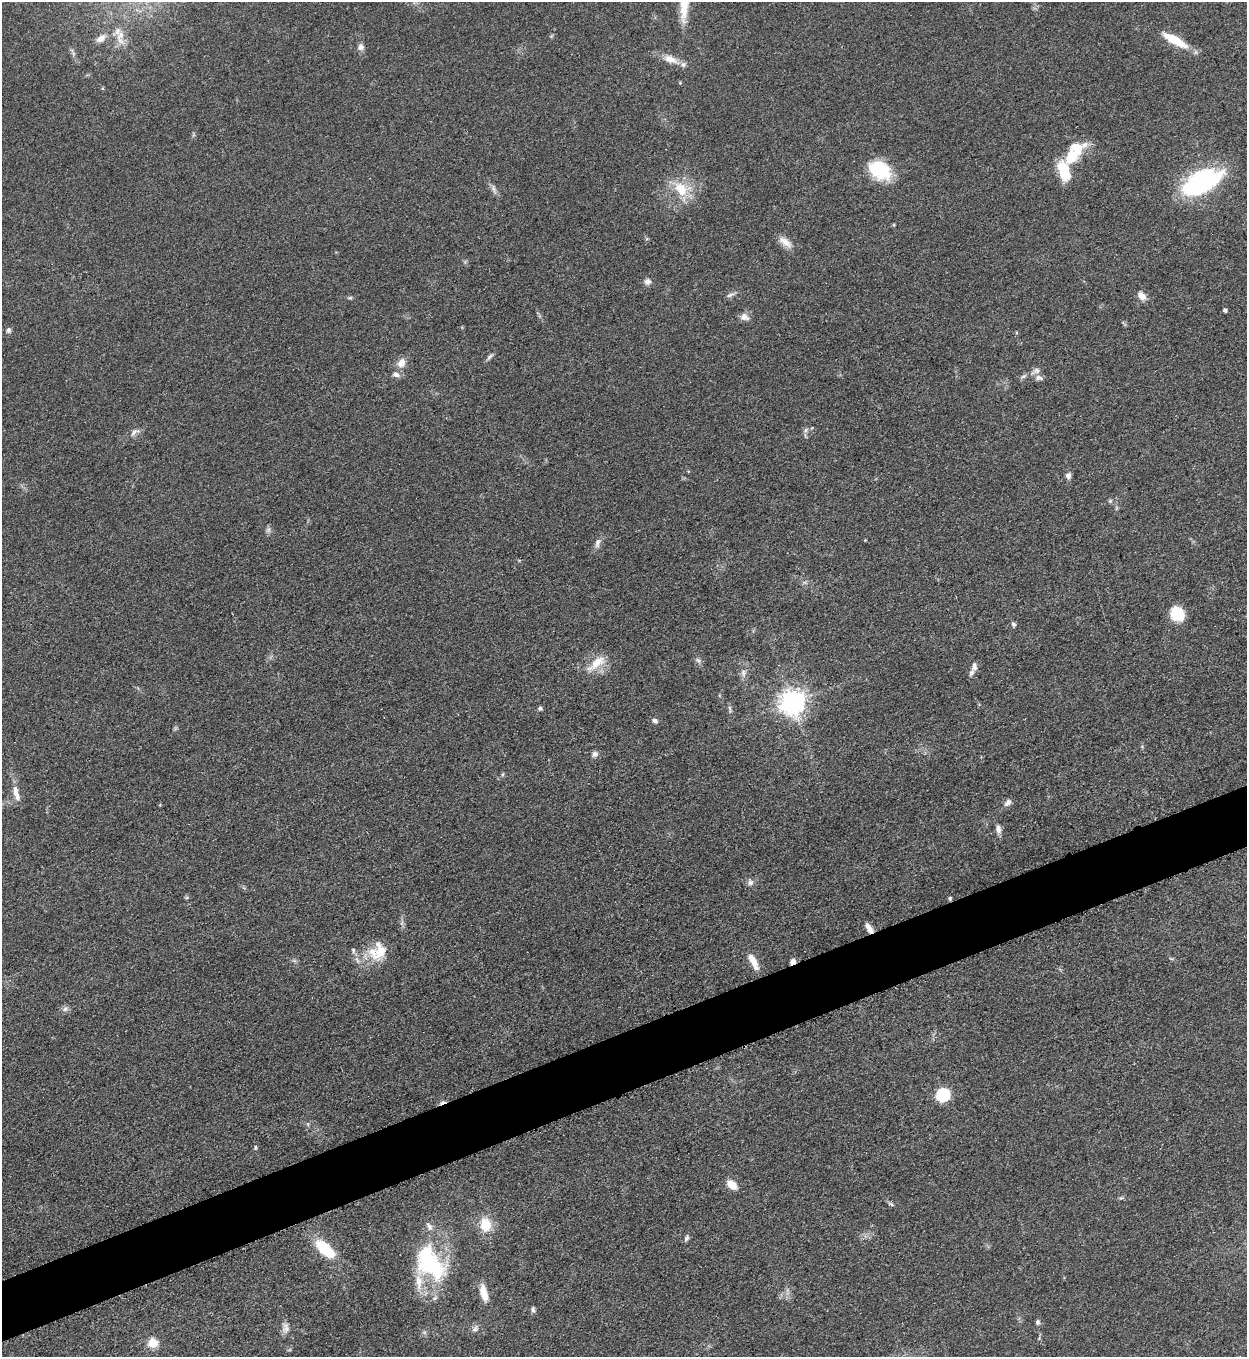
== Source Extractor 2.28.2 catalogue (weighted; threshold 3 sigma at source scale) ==
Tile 7 of 4 x 4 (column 3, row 2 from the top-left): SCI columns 2779-4023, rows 2722-4076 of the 5427 x 5438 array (HDU 1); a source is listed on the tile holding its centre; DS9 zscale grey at full resolution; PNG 1249 x 1359 px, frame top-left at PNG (2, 2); no overlay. Shown black and unused: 4% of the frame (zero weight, under 3 of 5 exposures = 1% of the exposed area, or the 3 px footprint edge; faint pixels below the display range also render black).
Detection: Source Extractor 2.28.2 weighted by HDU 2 'WHT'; one run over the whole footprint, this tile lists its part. Background 0.0634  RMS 0.0057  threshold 0.0255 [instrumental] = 3 sigma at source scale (4.5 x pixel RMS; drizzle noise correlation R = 1.50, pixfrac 1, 0.05/0.05 arcsec/px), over >= 5 px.
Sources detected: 80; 1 inside a brighter object's white glare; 1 cosmic-ray / hot-pixel residue — not listed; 7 inside a brighter listed object's ellipse — not listed separately; the other 71 listed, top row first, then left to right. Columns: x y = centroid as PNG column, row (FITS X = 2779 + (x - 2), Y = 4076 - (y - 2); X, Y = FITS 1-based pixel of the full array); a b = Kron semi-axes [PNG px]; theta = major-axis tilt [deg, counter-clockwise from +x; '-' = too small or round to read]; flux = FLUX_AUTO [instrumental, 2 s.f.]
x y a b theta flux
684 5 43 10 88 15
120 35 17 8 64 6
101 38 12 8 37 4.3
1174 40 34 9 -29 15
361 47 9 8 - 2.5
670 59 20 10 -21 6.5
680 83 5 3 - 0.49
1071 157 27 17 47 17
879 170 28 19 -33 26
1202 181 40 20 26 82
493 188 9 5 -60 1.9
681 189 23 16 -52 15
785 242 21 8 -36 5.1
647 281 8 8 - 2.5
730 295 12 5 21 1.7
1142 296 12 8 -47 3.7
350 298 6 4 1 0.85
1225 310 4 4 - 1.5
744 317 12 8 -16 3.4
8 330 7 6 - 1.5
490 357 11 5 45 1.5
401 363 12 9 58 4.8
1036 371 14 7 26 2.9
396 374 9 6 -14 2.5
1039 378 10 7 -8 2.3
806 430 7 4 88 1.2
134 432 14 6 37 2.8
1068 476 7 7 - 2.3
1110 501 6 5 - 0.96
268 530 8 6 73 1.5
865 540 3 3 - 0.43
597 543 13 7 76 2.7
1177 614 16 14 -54 14
1013 624 7 5 -60 1.2
698 660 9 4 -47 1.3
596 663 31 10 38 9.8
974 667 11 6 84 2.5
743 673 10 6 -85 2.3
792 702 8 8 - 540
540 708 5 5 - 1.2
730 709 11 4 -81 1.2
655 721 7 5 -21 1.7
595 754 8 7 - 2.1
503 774 6 3 71 0.68
16 793 23 7 -75 5.5
1008 802 10 6 44 2.6
998 829 10 6 -79 3
750 882 9 7 -86 2
950 898 5 4 - 0.91
869 928 14 6 -59 3.5
353 950 8 4 -90 1.1
380 951 26 15 60 12
357 960 10 4 -59 1.8
753 962 23 7 -62 6.6
793 962 6 5 - 3.4
65 1009 9 5 48 1.7
943 1095 6 6 - 73
255 1147 5 5 - 0.83
732 1185 10 7 -44 8.5
1121 1198 6 4 -16 0.82
485 1225 15 12 -82 13
429 1226 12 6 -64 2.5
686 1238 8 5 51 1.4
325 1249 24 10 -43 25
430 1264 44 26 -54 56
484 1293 20 7 -75 7.3
533 1310 7 5 -82 1.3
1038 1322 6 5 - 1.3
286 1328 14 9 79 3.3
475 1329 10 6 55 1.9
153 1343 5 5 - 24
Overlapping masked pixels (flux is a lower limit): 3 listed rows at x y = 950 898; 869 928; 793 962
Isophote crosses this tile's border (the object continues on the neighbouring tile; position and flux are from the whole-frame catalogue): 1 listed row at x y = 684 5